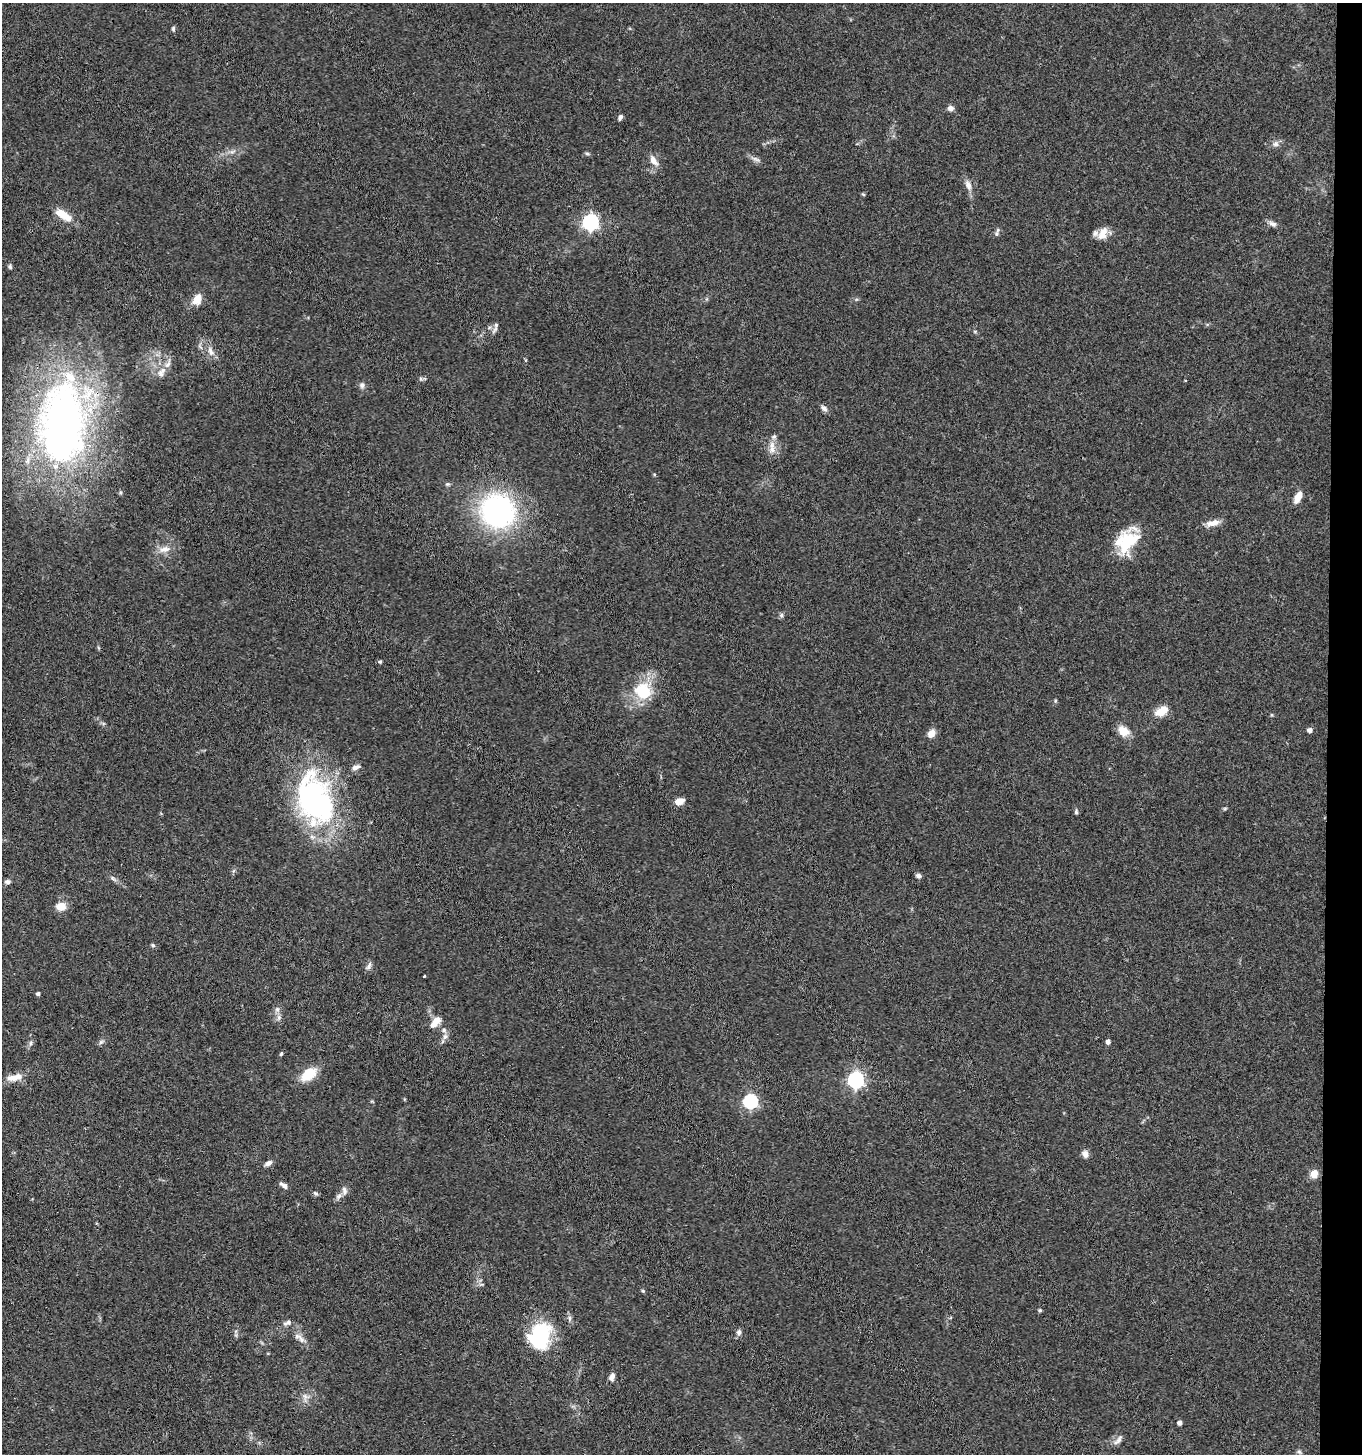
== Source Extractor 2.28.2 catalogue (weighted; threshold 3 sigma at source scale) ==
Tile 6 of 3 x 3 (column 3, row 2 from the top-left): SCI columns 2926-4285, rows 1457-2908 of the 4442 x 4368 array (HDU 1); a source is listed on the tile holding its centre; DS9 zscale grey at full resolution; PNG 1364 x 1456 px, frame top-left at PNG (2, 3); no overlay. Shown black and unused: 3% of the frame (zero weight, under 3 of 4 exposures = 6% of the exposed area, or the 3 px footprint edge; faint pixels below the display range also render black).
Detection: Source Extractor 2.28.2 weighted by HDU 2 'WHT'; one run over the whole footprint, this tile lists its part. Background 0.0676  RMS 0.0054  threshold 0.0241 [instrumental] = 3 sigma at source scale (4.5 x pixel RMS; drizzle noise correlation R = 1.50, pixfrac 1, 0.05/0.05 arcsec/px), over >= 5 px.
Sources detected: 85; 1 inside a brighter object's white glare — not listed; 4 inside a brighter listed object's ellipse — not listed separately; the other 80 listed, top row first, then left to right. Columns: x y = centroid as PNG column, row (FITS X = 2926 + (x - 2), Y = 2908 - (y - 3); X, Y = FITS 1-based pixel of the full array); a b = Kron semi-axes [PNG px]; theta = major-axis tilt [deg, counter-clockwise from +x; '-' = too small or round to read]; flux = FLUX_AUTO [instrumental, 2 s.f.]
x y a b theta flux
173 29 7 4 -89 0.97
950 108 7 6 - 2.2
620 117 7 4 69 1.4
1275 144 8 8 - 2
587 153 6 4 -2 0.83
756 159 12 4 -25 1.8
653 160 16 8 -58 4.1
968 185 15 8 -68 3.5
863 194 5 3 - 0.56
63 215 23 9 -32 8.2
590 222 7 6 - 140
1273 224 11 7 -23 2.2
1103 233 20 11 63 6
996 234 8 5 76 1.2
10 267 6 5 - 0.97
197 300 15 10 52 5.8
495 329 14 5 55 1.7
211 351 15 7 -60 3.5
167 364 11 6 41 2.4
161 374 12 8 87 3.2
421 379 6 4 -45 0.82
362 385 8 6 -86 1.6
824 408 8 6 -39 2
62 423 107 58 88 280
772 447 19 8 -87 4.4
447 484 6 5 - 0.86
1298 497 12 6 61 6.1
498 511 26 24 -38 130
1213 523 19 8 15 4.1
1127 542 29 22 45 24
164 549 17 9 15 4.7
781 615 7 5 48 1.1
380 662 5 4 - 0.77
643 691 22 20 -47 21
1055 701 5 5 - 0.68
1161 711 16 9 28 7.5
1310 730 5 4 - 2.4
1124 731 13 10 -34 6.7
931 733 9 7 49 4.5
356 767 12 5 20 2.1
314 799 54 34 -72 130
679 801 8 6 18 6.3
1076 812 6 5 - 0.88
918 876 6 5 - 1.6
113 878 11 5 -41 1.5
8 882 7 5 0 1.4
61 906 8 7 - 7.5
153 945 5 5 - 1.1
369 966 12 6 64 1.7
424 976 3 3 - 0.92
38 994 4 3 - 1.3
277 1009 9 6 -76 2
435 1022 16 8 51 5.4
445 1036 8 7 - 1.9
101 1042 7 5 45 1.2
1108 1042 4 4 - 2.4
30 1043 8 4 82 1.1
281 1054 5 4 - 0.75
309 1074 22 13 37 11
12 1078 18 9 4 4.5
856 1080 7 6 - 150
750 1101 6 6 - 95
1085 1154 9 7 -65 2.7
268 1163 9 6 29 2.1
1314 1174 10 9 - 4.3
284 1185 9 5 -34 2.4
344 1191 12 7 -87 2.1
316 1193 7 5 -38 0.98
643 1291 5 4 - 0.71
1040 1310 4 4 - 0.98
570 1318 9 4 90 1.4
287 1323 12 6 16 2
739 1332 7 7 - 1.7
540 1336 31 23 79 35
301 1339 16 7 -62 3.4
612 1377 9 6 72 2.5
305 1397 14 9 -87 3.5
1179 1423 4 4 - 2.4
1118 1440 16 6 49 2.3
1299 1452 7 5 -43 0.99
Overlapping masked pixels (flux is a lower limit): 1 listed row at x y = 62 423